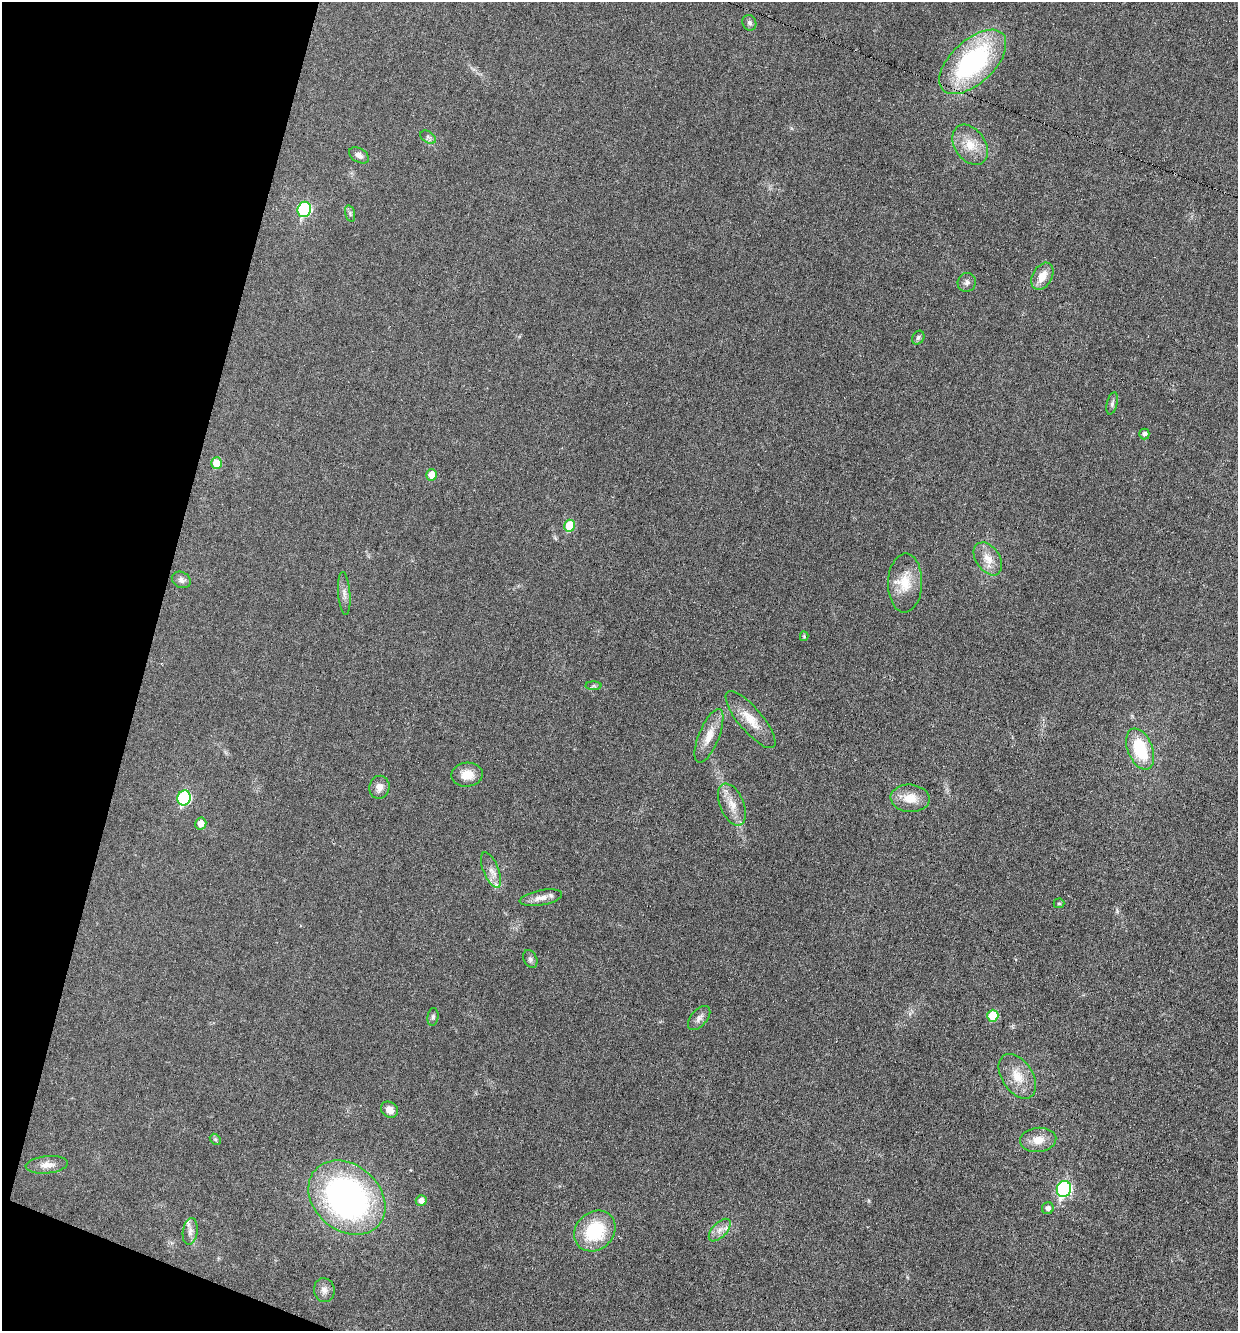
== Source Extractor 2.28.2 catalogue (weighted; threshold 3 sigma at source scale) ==
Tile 9 of 4 x 4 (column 1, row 3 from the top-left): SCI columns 260-1495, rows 1330-2658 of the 5333 x 5318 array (HDU 1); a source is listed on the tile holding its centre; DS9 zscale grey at full resolution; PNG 1240 x 1333 px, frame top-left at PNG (2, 2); each listed source drawn as its Kron ellipse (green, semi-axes under 4 px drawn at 4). Shown black and unused: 13% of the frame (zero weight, under 3 of 6 exposures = <1% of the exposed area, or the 3 px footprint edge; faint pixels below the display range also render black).
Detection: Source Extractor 2.28.2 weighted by HDU 2 'WHT'; one run over the whole footprint, this tile lists its part. Background 0.0321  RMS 0.0039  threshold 0.0159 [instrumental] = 3 sigma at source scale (4.09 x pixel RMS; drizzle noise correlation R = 1.36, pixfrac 0.8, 0.05/0.05 arcsec/px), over >= 5 px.
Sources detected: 52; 2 inside a brighter listed object's ellipse — not listed separately; the other 50 listed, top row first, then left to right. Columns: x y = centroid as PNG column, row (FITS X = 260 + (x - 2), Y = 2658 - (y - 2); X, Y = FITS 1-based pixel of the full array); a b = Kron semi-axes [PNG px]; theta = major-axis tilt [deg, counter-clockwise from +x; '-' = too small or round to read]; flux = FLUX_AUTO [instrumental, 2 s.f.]
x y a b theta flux
749 23 8 6 -65 1
973 62 41 21 43 56
428 137 8 5 -32 0.99
970 145 22 15 -55 7.1
359 155 11 7 -30 1.7
304 209 8 6 70 36
350 213 8 4 -76 0.75
1042 276 15 9 60 4.7
967 282 9 9 - 1.3
918 338 7 5 58 0.84
1112 403 11 5 76 1
1144 434 5 5 - 1.1
217 463 6 5 - 7.2
432 475 6 5 - 4.8
569 526 6 5 - 10
988 559 18 12 -55 4.7
181 580 10 8 -27 1.4
905 583 29 17 89 9.1
344 593 21 6 -85 2.1
804 636 5 4 - 0.5
593 686 8 4 0 0.62
751 720 36 12 -50 7.3
709 736 29 10 68 5.8
1140 749 21 12 -68 17
467 775 15 12 4 4.7
379 787 11 10 - 2.6
184 798 7 6 - 36
910 798 19 13 -5 6
732 805 22 12 -67 5.3
201 824 6 5 - 3.2
491 870 19 7 -68 2.8
541 898 21 7 10 3.3
1059 903 5 5 - 0.46
530 959 9 6 -63 1
993 1016 6 5 - 9.3
433 1017 9 5 82 0.85
699 1018 14 8 49 1.9
1017 1076 25 15 -56 7.2
389 1110 9 7 -36 2.8
215 1139 6 4 -45 0.57
1038 1140 18 12 6 4.9
47 1165 21 8 5 3.2
1064 1189 8 7 - 56
347 1198 42 33 -41 110
421 1201 5 5 - 2.2
1048 1208 6 5 - 1.3
720 1230 14 7 47 2.5
190 1231 13 7 82 2
595 1231 22 18 42 21
324 1290 12 10 -81 2.2